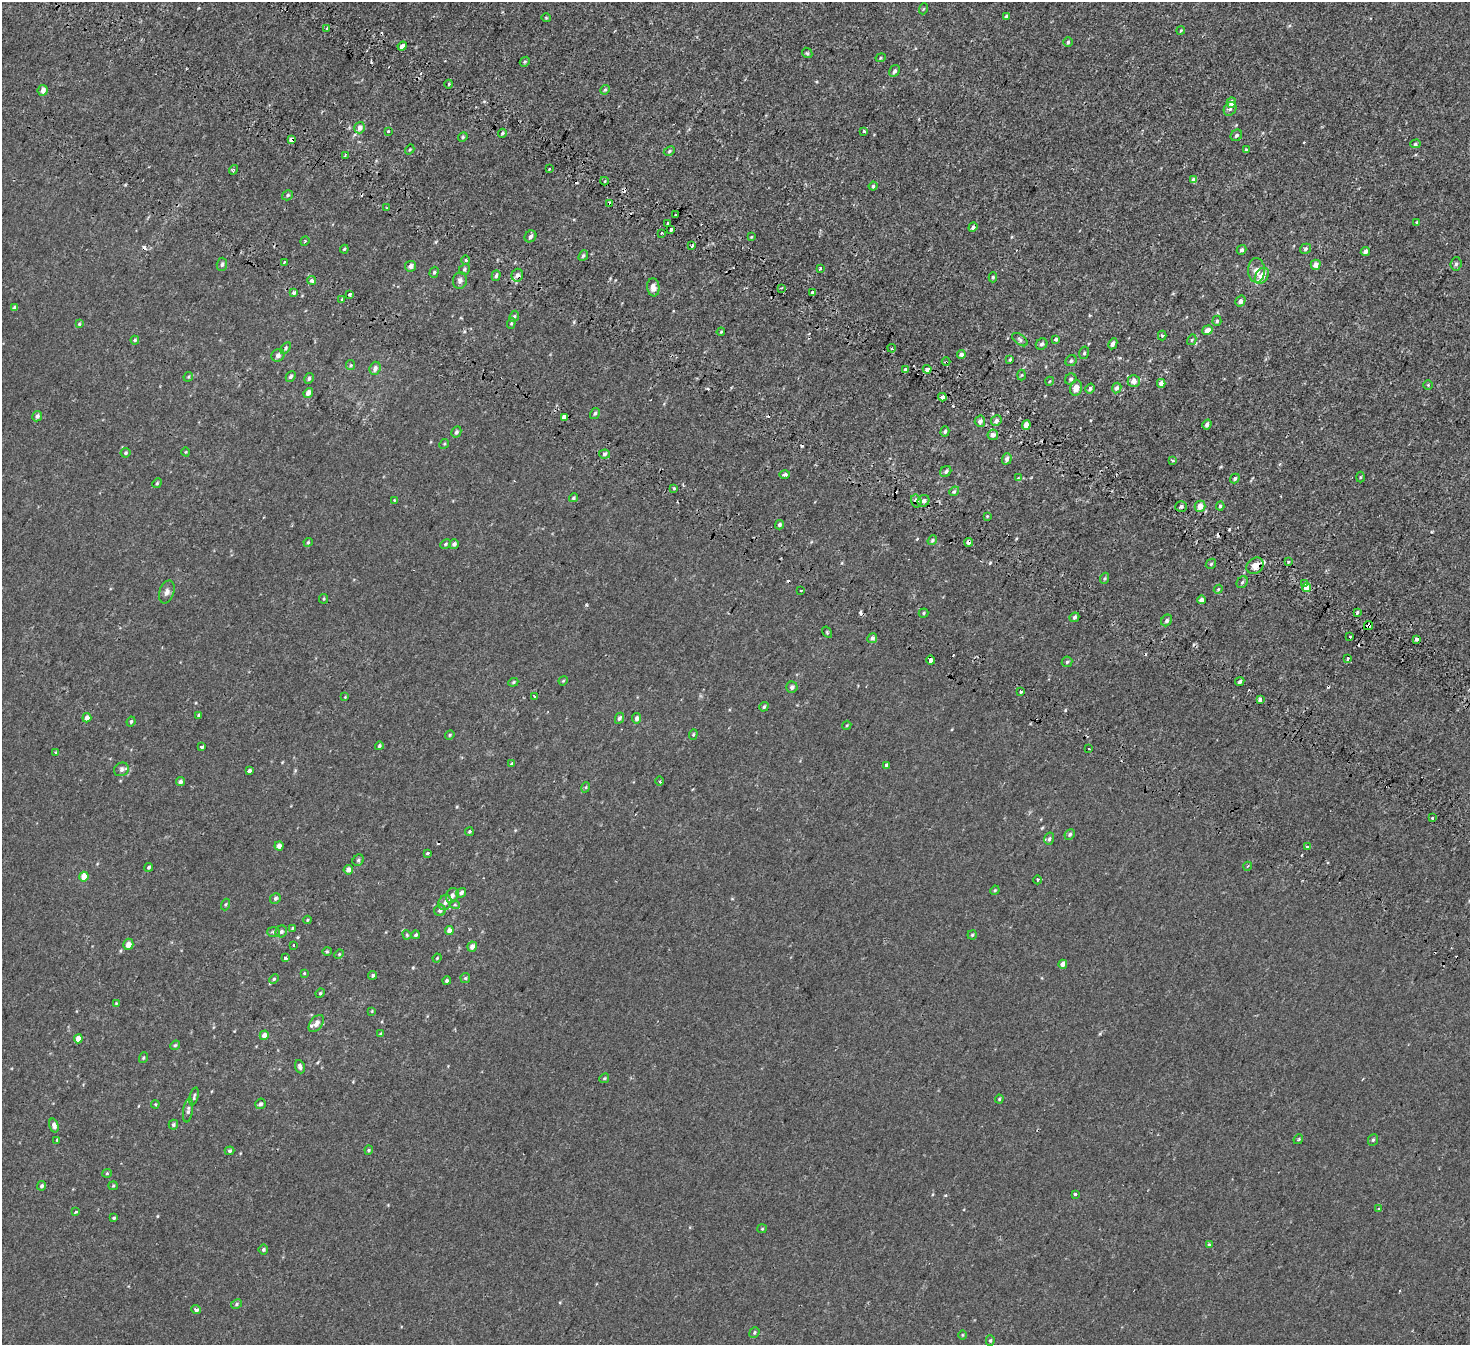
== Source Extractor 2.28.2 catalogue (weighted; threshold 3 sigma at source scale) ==
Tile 11 of 4 x 4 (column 3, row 3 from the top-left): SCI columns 3105-4572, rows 1770-3112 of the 6216 x 6287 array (HDU 1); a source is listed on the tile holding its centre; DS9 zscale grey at full resolution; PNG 1472 x 1347 px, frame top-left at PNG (2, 2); each listed source drawn as its Kron ellipse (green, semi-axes under 4 px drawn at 4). Shown black and unused: <1% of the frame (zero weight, under 2 of 3 exposures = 11% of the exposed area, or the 3 px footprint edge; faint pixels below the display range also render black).
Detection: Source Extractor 2.28.2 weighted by HDU 2 'WHT'; one run over the whole footprint, this tile lists its part. Background -2.19e-04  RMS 0.0034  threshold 0.0151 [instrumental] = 3 sigma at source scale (4.5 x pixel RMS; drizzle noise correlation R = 1.50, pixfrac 1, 0.0396/0.0396 arcsec/px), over >= 5 px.
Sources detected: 313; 25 cosmic-ray / hot-pixel residue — neither listed nor drawn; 4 inside a brighter listed object's ellipse — not listed separately; the other 284 listed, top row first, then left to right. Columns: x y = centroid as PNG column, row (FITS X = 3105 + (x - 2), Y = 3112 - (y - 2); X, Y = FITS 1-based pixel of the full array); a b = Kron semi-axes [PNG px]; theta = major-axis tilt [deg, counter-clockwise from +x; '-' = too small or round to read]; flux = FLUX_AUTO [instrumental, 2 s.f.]
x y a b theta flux
923 9 5 3 - 0.28
1006 16 4 3 - 0.73
546 18 4 4 - 0.3
327 28 3 3 - 0.38
1181 30 4 3 - 0.28
1068 42 5 5 - 0.55
402 46 5 3 - 7
807 53 6 4 -44 0.46
881 58 5 4 - 0.37
525 62 5 4 - 0.42
895 71 6 4 58 0.75
449 84 4 2 - 0.31
43 90 5 5 - 1.9
605 90 5 4 - 0.44
1231 103 5 4 - 1.8
1230 109 7 5 54 0.71
360 128 6 5 - 1.5
389 131 3 3 - 3.8
864 131 3 3 - 1.4
502 133 4 3 - 0.43
1236 135 6 5 - 0.68
463 137 5 4 - 0.43
291 139 4 3 - 2
1415 144 5 4 - 0.54
410 149 5 3 - 0.34
1246 150 4 3 - 0.44
669 151 6 4 25 0.45
345 155 4 3 - 0.44
550 169 3 3 - 0.78
234 170 5 3 - 0.43
1194 180 4 4 - 1.6
604 181 4 3 - 0.66
873 186 4 4 - 0.43
288 195 6 4 33 0.51
610 203 4 3 - 5
386 208 3 3 - 0.35
676 215 3 3 - 3.7
1417 222 4 3 - 0.39
668 223 3 3 - 1.7
973 227 5 4 - 0.68
671 229 4 3 - 2.7
661 233 3 2 - 0.81
530 236 6 5 - 0.91
751 237 4 3 - 0.31
305 241 5 4 - 0.35
692 246 3 2 - 0.52
344 249 4 3 - 0.31
1305 249 6 4 32 0.66
1242 250 5 4 - 0.62
1365 251 5 4 - 1.1
583 256 6 4 50 0.54
465 260 4 3 - 0.37
284 262 3 3 - 2.3
222 264 7 5 86 0.69
1456 264 6 5 - 0.69
1316 265 5 5 - 1.8
411 266 6 5 - 1.3
820 268 3 3 - 0.62
465 269 6 5 - 0.6
1257 270 12 8 -89 2.3
434 272 6 4 72 0.51
517 275 6 5 - 1.4
496 276 5 4 - 0.67
1262 276 9 6 57 2.6
993 277 5 4 - 0.46
311 280 4 4 - 1.1
460 280 8 7 - 1.1
653 287 9 6 -84 1.9
782 288 3 2 - 0.31
813 292 3 3 - 11
294 293 3 3 - 1.5
350 294 4 3 - 0.81
342 299 4 4 - 0.34
1240 301 6 4 58 0.94
14 308 4 3 - 0.94
514 316 6 4 66 0.51
1217 321 5 4 - 0.49
511 323 5 4 - 0.39
79 324 4 4 - 0.36
1207 330 5 4 - 2.3
721 332 4 3 - 0.33
1162 336 5 4 - 0.42
1055 339 4 3 - 0.6
135 340 4 4 - 0.43
1020 340 9 5 -37 0.7
1192 340 6 4 60 0.41
1042 344 6 5 - 0.72
1113 344 6 4 63 1
286 348 6 4 55 0.51
892 348 4 3 - 0.48
1084 353 6 5 - 0.54
961 354 4 4 - 1.4
278 355 7 6 - 1
1010 360 4 2 - 0.35
1071 361 6 5 - 0.66
946 362 4 2 - 0.3
351 365 5 4 - 0.4
375 368 6 5 - 1.1
927 369 4 3 - 3
906 370 3 3 - 2.2
1022 375 5 3 - 0.32
291 376 5 4 - 0.6
188 377 5 4 - 0.33
309 378 5 4 - 0.58
1071 379 6 5 - 0.73
1050 381 4 3 - 0.26
1134 381 6 6 - 1.9
1161 383 4 4 - 1.9
1428 385 4 4 - 0.34
1076 388 8 6 78 2.9
1117 388 5 4 - 1.1
1090 389 5 4 - 0.83
308 393 5 4 - 1.7
942 397 4 3 - 4.3
595 413 6 4 57 0.57
37 416 5 5 - 0.8
564 417 4 4 - 5
980 421 5 5 - 1.2
996 421 6 5 - 0.81
1207 424 5 4 - 0.89
1026 425 5 4 - 1.7
945 431 5 4 - 0.54
456 432 6 4 61 0.64
993 435 5 5 - 1.5
444 444 5 4 - 0.34
186 452 4 3 - 0.25
126 453 5 4 - 0.45
605 454 5 4 - 0.68
1007 459 5 4 - 1
1173 460 3 3 - 0.83
946 471 6 5 - 0.68
785 475 5 4 - 1
1360 477 5 3 - 0.32
1018 478 4 4 - 0.27
1235 479 5 3 - 0.49
157 483 5 4 - 0.41
674 488 3 3 - 1.2
954 491 5 4 - 0.5
573 498 4 3 - 0.46
394 500 4 3 - 0.24
916 501 6 5 - 1.3
924 501 6 5 - 1
1181 506 6 5 - 0.81
1200 506 5 5 - 2.4
1220 506 4 4 - 0.41
987 516 4 4 - 0.26
780 525 5 4 - 0.64
932 540 5 4 - 0.52
308 542 4 4 - 0.36
969 542 4 4 - 3
446 544 5 4 - 0.45
454 544 5 4 - 0.92
1288 562 3 3 - 0.52
1211 564 6 4 45 0.48
1255 566 9 7 38 2.5
1105 578 5 3 - 0.38
1242 582 6 5 - 0.56
1304 583 3 3 - 1.9
1307 587 4 4 - 3.3
1218 589 4 4 - 0.29
801 590 3 2 - 0.7
167 592 12 7 71 1.4
324 599 5 4 - 0.36
1201 600 4 3 - 1.2
1357 612 3 3 - 0.89
924 613 5 4 - 0.41
1074 617 5 4 - 0.68
1167 620 6 5 - 0.75
1368 626 5 4 - 5.9
827 632 6 4 -58 0.34
1350 637 3 3 - 1.4
872 638 5 4 - 0.91
1417 639 4 3 - 1.8
1348 659 3 3 - 0.77
930 660 5 3 - 7.3
1067 662 5 5 - 0.51
563 681 5 3 - 0.32
1240 681 5 4 - 0.7
513 682 5 4 - 0.46
792 687 5 5 - 0.84
1021 691 3 3 - 1.8
535 696 3 2 - 0.52
345 697 4 4 - 0.24
1260 700 3 3 - 1.6
764 707 5 4 - 0.5
199 715 4 3 - 0.4
87 718 5 4 - 1.4
619 718 5 4 - 0.67
637 718 5 4 - 1
131 722 5 3 - 0.45
847 725 5 3 - 0.3
693 734 5 4 - 0.42
450 735 5 4 - 0.37
379 746 4 4 - 0.54
202 747 3 3 - 1.1
1089 749 2 2 - 0.32
56 753 3 3 - 0.53
511 764 3 2 - 0.5
886 765 3 3 - 16
121 769 8 6 27 0.89
249 771 3 3 - 4.4
660 781 4 3 - 0.38
180 782 4 4 - 0.86
586 787 5 3 - 0.29
1432 818 3 3 - 0.97
469 832 4 4 - 0.49
1070 834 5 5 - 0.53
1049 839 6 5 - 0.65
279 846 4 4 - 1.4
1307 847 3 3 - 1.4
427 853 3 3 - 0.78
358 860 6 5 - 0.54
1248 866 4 3 - 0.29
149 867 4 4 - 0.49
348 870 5 4 - 1.5
84 877 5 4 - 3.7
1037 880 4 3 - 0.36
995 890 5 3 - 0.31
461 893 5 4 - 1
452 895 8 6 68 1.2
275 899 6 5 - 0.62
445 903 7 6 - 1.2
225 904 6 3 71 0.31
455 905 5 3 - 0.36
440 910 6 5 - 0.88
307 920 4 4 - 0.3
292 928 3 2 - 0.35
281 931 6 5 - 0.76
449 931 4 4 - 1.6
273 932 6 5 - 0.58
407 935 5 4 - 0.33
416 935 4 3 - 0.55
972 935 5 4 - 0.44
128 944 6 5 - 2.1
293 945 3 2 - 0.32
472 946 5 4 - 1.6
327 951 4 4 - 0.36
339 954 5 4 - 0.33
285 958 3 3 - 4.9
437 958 5 3 - 0.27
1063 964 4 4 - 1.4
304 973 3 3 - 0.23
373 975 4 4 - 0.51
465 978 5 4 - 0.46
274 979 5 4 - 0.4
447 981 4 4 - 0.56
320 993 5 4 - 0.41
116 1003 4 3 - 0.23
372 1011 4 4 - 0.26
316 1024 10 6 53 1.5
381 1034 4 4 - 0.47
264 1035 5 4 - 2.4
78 1039 4 4 - 2.4
175 1045 5 4 - 0.43
143 1058 5 3 - 0.32
300 1067 7 4 -69 0.91
604 1078 5 4 - 0.38
194 1096 9 3 75 0.47
999 1099 4 4 - 0.3
155 1104 4 4 - 0.31
260 1104 5 5 - 0.85
188 1110 12 4 82 0.88
54 1125 7 4 -73 1.2
173 1125 5 5 - 0.61
1298 1139 5 3 - 0.37
57 1140 4 3 - 0.3
1373 1140 6 4 68 0.51
369 1150 4 4 - 0.38
230 1151 5 4 - 0.45
107 1173 5 4 - 0.3
42 1186 5 4 - 0.59
113 1186 5 4 - 0.34
1075 1194 3 3 - 1
1378 1209 3 2 - 0.36
76 1212 4 3 - 0.32
114 1218 3 3 - 0.42
762 1229 5 4 - 0.33
1209 1245 3 3 - 1
263 1249 5 4 - 0.52
236 1304 6 4 29 0.5
196 1309 5 3 - 0.98
754 1332 6 4 50 0.48
962 1335 5 3 - 0.27
990 1341 5 4 - 0.47
Overlapping masked pixels (flux is a lower limit): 13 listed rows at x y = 291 139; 610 203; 517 275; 946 362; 927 369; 906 370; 942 397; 916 501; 969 542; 1255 566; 1368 626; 1417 639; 930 660